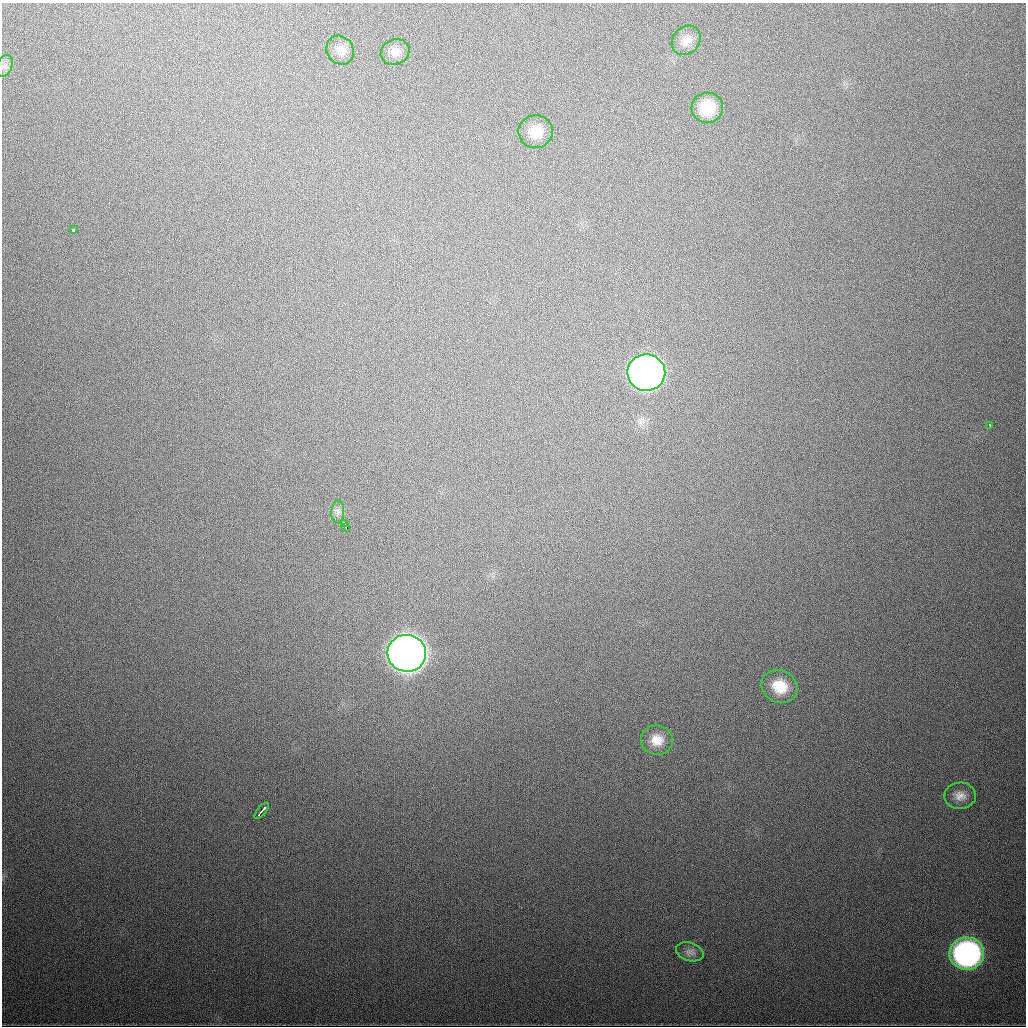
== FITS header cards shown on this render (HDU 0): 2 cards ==
NAXIS1  =                 1024
NAXIS2  =                 1024

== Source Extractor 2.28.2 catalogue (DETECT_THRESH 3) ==
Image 1024 x 1024 px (HDU 0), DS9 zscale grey, 1 PNG px = 1 image px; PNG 1028 x 1028 px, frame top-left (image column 1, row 1024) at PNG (2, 3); each listed source drawn as its Kron ellipse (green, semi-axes under 4 px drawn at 4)
Background 525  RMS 18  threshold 53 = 3 sigma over >= 5 px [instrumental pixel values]
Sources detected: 19; all 19 listed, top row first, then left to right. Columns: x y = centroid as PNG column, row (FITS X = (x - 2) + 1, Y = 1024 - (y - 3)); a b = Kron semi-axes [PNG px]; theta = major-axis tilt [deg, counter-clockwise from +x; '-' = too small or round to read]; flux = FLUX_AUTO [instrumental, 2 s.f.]
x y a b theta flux
686 40 16 13 48 1.2e+04
340 50 15 13 -55 1.1e+04
395 52 15 12 28 1.1e+04
5 66 11 7 68 5.0e+03
707 108 16 15 - 3.6e+04
536 132 17 16 - 2.2e+04
73 230 3 3 - 5.0e+03
646 372 19 18 - 1.0e+06
990 426 3 2 - 1.9e+03
338 512 11 6 85 5.1e+03
344 523 3 3 - 2.6e+03
346 527 3 3 - 6.2e+03
407 653 19 18 - 2.3e+06
780 686 18 16 -26 3.1e+04
657 740 16 15 - 1.8e+04
960 796 16 13 2 1.2e+04
262 811 10 2 49 7.5e+03
690 952 14 9 -17 7.0e+03
967 953 17 16 - 3.9e+05